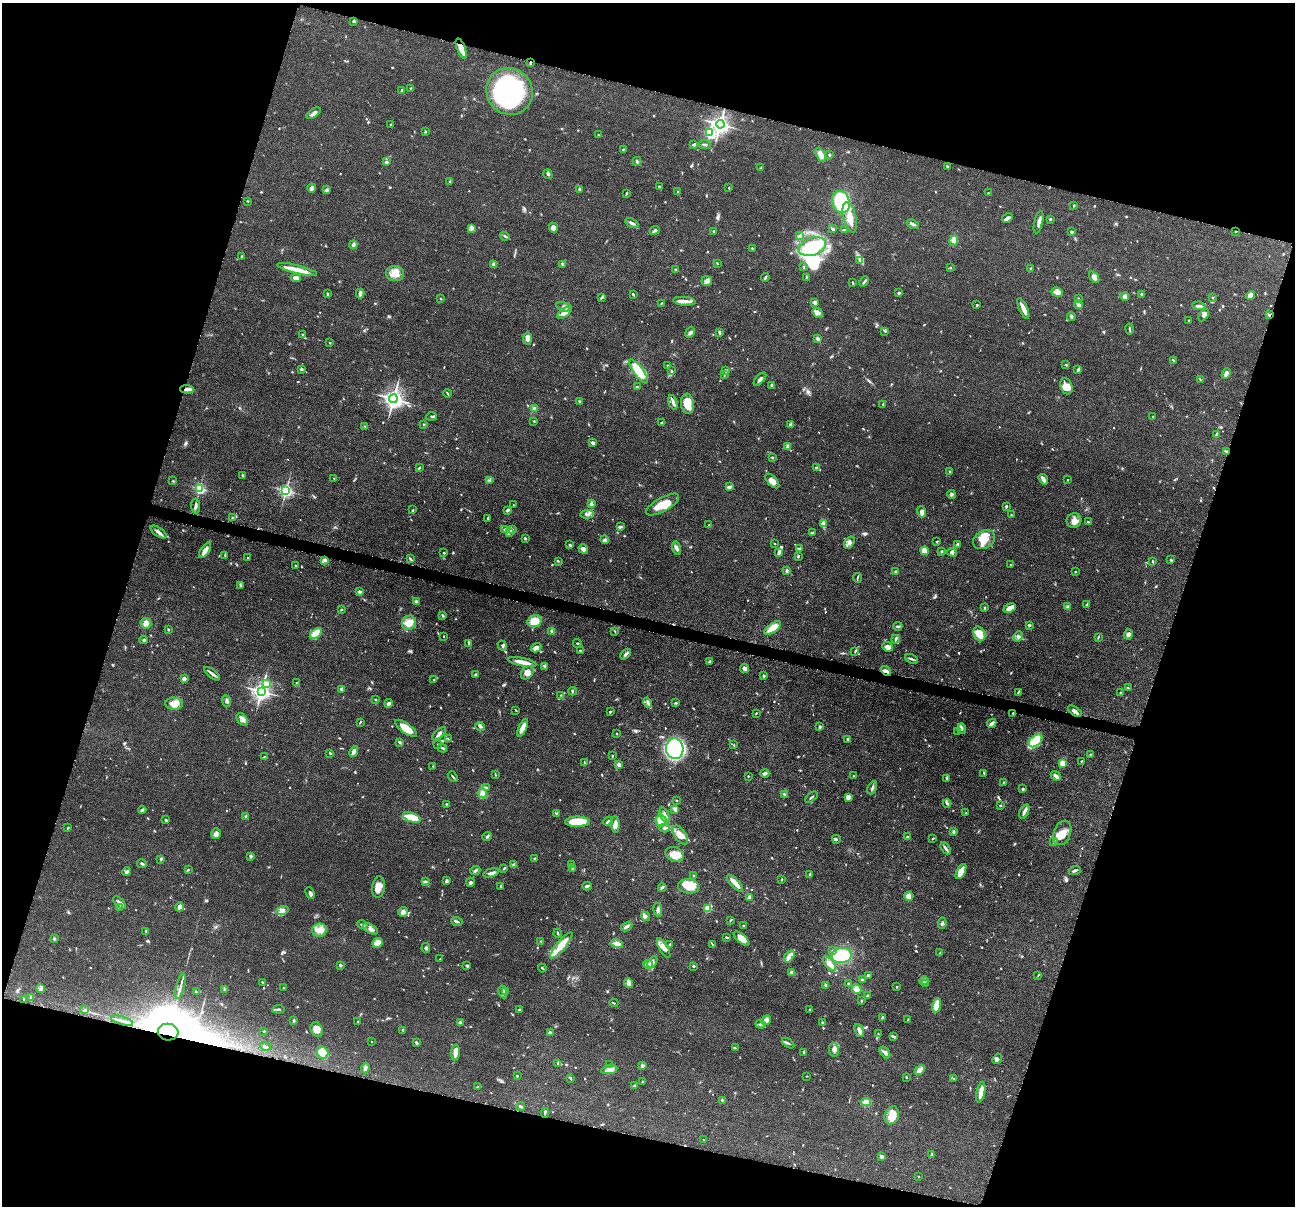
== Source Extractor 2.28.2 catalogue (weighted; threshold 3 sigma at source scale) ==
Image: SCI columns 8-5176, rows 257-5070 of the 5181 x 5200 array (HDU 1 of 3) = the unmasked area's bounding box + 8 px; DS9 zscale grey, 4 x 4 block average (1 PNG px = mean of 4 x 4 image px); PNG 1297 x 1208 px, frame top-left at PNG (2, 3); each listed source drawn as its Kron ellipse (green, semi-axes under 4 px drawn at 4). Shown black and unused: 34% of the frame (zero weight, under 4 of 8 exposures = <1% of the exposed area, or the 3 px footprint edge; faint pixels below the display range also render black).
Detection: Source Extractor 2.28.2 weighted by HDU 2 'WHT'. Background 0.0363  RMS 0.0033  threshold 0.0133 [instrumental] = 3 sigma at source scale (4.09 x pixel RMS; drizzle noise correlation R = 1.36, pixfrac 0.8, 0.05/0.05 arcsec/px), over >= 5 px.
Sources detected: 831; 3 too faint to see at this stretch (4 x 4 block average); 6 inside a brighter object's white glare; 1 cosmic-ray / hot-pixel residue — neither listed nor drawn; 18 coinciding with a brighter row at this scale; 47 inside a brighter listed object's ellipse — not listed separately; of the other 756, all 500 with FLUX_AUTO >= 1.07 (the completeness limit of this list) listed and drawn (256 fainter detections not listed), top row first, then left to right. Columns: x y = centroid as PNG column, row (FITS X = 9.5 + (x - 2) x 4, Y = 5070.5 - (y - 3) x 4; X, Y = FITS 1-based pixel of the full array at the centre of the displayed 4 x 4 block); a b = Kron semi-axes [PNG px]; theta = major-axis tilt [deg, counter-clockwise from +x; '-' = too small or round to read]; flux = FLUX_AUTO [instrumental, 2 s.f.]
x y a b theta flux
354 21 3 2 - 1.9
461 48 11 3 -68 26
530 63 3 2 - 2.5
411 88 3 2 - 1.1
402 90 2 2 - 1.9
509 91 24 22 -48 290
314 113 8 3 36 8.4
390 124 2 2 - 1.1
720 124 4 4 - 330
425 132 3 2 - 1.5
710 133 4 3 - 82
598 134 3 2 - 1.2
694 144 4 2 - 3.8
705 144 6 2 -7 3.3
623 149 3 2 - 1.1
821 155 8 4 -62 13
829 155 2 2 - 2.6
637 161 4 2 - 3.1
386 162 4 3 - 2.6
947 166 3 2 - 1.2
761 168 3 2 - 1.4
548 174 5 2 - 3
450 182 3 2 - 1.3
659 187 3 2 - 1.9
312 188 4 3 - 10
729 188 2 2 - 1.2
579 189 4 2 - 2
327 190 4 3 - 3
678 192 3 2 - 2.3
626 193 4 2 - 1.9
988 193 2 2 - 1.5
248 201 3 2 - 1.1
841 202 11 8 -71 120
1074 206 3 2 - 1.1
850 217 15 6 -75 23
1007 218 6 2 28 6.9
1050 219 3 2 - 1.9
1039 222 11 3 77 8.4
632 223 7 3 -28 5.5
913 224 6 2 -25 4.9
471 228 3 2 - 2.8
553 228 5 3 - 8.5
833 229 3 2 - 4.4
655 230 5 2 - 3
844 230 4 2 - 3.2
714 231 2 2 - 2.4
1236 231 2 2 - 1.1
1071 232 2 2 - 5.5
505 236 5 2 - 2.4
799 236 4 3 - 2.8
954 241 5 4 - 7
353 245 4 3 - 5.3
812 247 14 8 19 110
752 248 3 2 - 1.8
242 256 3 2 - 1.5
860 261 3 2 - 2
717 263 3 2 - 1.2
494 264 4 3 - 4.6
562 264 3 2 - 4
804 267 3 2 - 1.4
950 268 2 2 - 1.3
1030 268 3 2 - 2
676 269 3 2 - 1.5
297 270 20 4 -14 23
395 273 9 7 1 20
765 277 4 2 - 2.6
1094 277 6 4 -57 7.7
296 278 5 3 - 9.5
806 278 3 2 - 3
707 281 5 5 - 7.7
864 281 6 2 49 3.3
853 283 4 2 - 1.5
1057 292 6 4 -29 15
360 293 5 3 - 8.1
899 293 3 3 - 2
327 294 3 2 - 2.2
1142 294 3 2 - 3
633 295 3 2 - 1.9
1251 295 5 4 - 15
1125 296 4 3 - 11
601 297 4 2 - 2.7
1212 297 2 2 - 1.2
441 298 2 2 - 1.1
1079 298 2 2 - 1.8
684 301 11 3 -4 13
815 302 2 2 - 13
661 303 3 2 - 1.2
977 305 2 2 - 1.6
1078 305 4 2 - 12
1199 306 7 2 -6 7.4
564 307 8 4 -13 6.6
1023 309 11 3 -66 15
564 313 8 4 34 13
818 313 6 3 -36 5.1
1204 315 7 4 55 7.1
1269 315 3 2 - 2.5
1071 316 4 3 - 2.9
1189 320 2 2 - 1.5
1130 329 5 2 - 3.5
885 331 2 2 - 1.6
690 332 5 3 - 5.4
719 332 3 2 - 3.6
303 334 3 2 - 1.3
527 338 6 4 89 9.6
818 339 4 2 - 6.5
330 343 2 2 - 1.2
1173 360 4 2 - 1.6
668 365 2 2 - 1.2
1066 365 3 2 - 1.2
301 369 3 3 - 2.6
1078 369 3 2 - 4.4
726 370 3 3 - 2.5
639 371 14 5 -54 57
672 371 2 2 - 1.2
1226 373 5 3 - 8.6
725 374 3 2 - 1.6
760 379 8 3 46 4.3
1200 379 3 2 - 1.1
772 385 3 2 - 3.9
1066 386 8 6 -68 16
637 387 3 2 - 2
187 389 7 3 -2 9.3
447 393 4 2 - 1.4
393 399 4 4 - 440
580 402 3 2 - 2.9
673 402 8 3 -73 5.4
687 404 10 6 -83 26
883 404 3 2 - 1.6
534 408 3 3 - 2.9
432 416 5 2 - 2.7
1153 416 2 2 - 1.2
534 421 3 2 - 1.2
661 422 3 2 - 1.3
424 424 2 2 - 1.1
790 425 4 3 - 3.5
365 426 3 2 - 1.4
1216 434 2 2 - 1.3
592 443 3 3 - 6.1
788 446 4 3 - 3.2
1226 451 3 2 - 2.1
772 457 2 2 - 1.2
419 467 3 2 - 2.1
816 468 3 3 - 3.3
950 471 2 2 - 2.1
242 476 4 2 - 1.7
334 478 2 2 - 1.1
1043 479 6 3 -55 11
490 480 3 2 - 1.9
1067 480 2 2 - 1.2
173 481 3 2 - 1.3
772 481 9 4 -46 11
729 487 4 3 - 3.3
199 488 3 3 - 91
286 490 3 3 - 170
952 494 4 3 - 2.9
591 504 4 3 - 2.9
513 505 2 2 - 1.3
663 505 18 7 29 30
196 506 7 2 -85 4
1006 506 3 2 - 4.2
413 510 3 2 - 1.6
508 510 4 3 - 3.1
922 512 6 3 -72 8.6
587 514 7 3 3 4.8
1011 515 2 2 - 1.2
233 518 3 2 - 1.7
487 518 4 2 - 1.7
1074 521 7 7 - 11
1088 522 2 2 - 2.3
823 524 4 3 - 11
709 525 2 2 - 1.6
620 527 4 2 - 3.5
505 530 3 3 - 4.1
512 530 3 2 - 2
159 532 9 3 -35 7.8
509 533 2 2 - 1.3
812 533 3 2 - 2.4
525 538 3 3 - 1.9
605 540 4 4 - 4.2
984 540 12 8 31 31
849 542 7 4 54 6.4
937 542 4 2 - 1.4
775 544 2 2 - 1.2
958 544 3 2 - 7.1
570 545 3 2 - 2
677 548 7 3 -76 7.4
799 548 3 2 - 2.7
583 549 5 3 - 7.8
205 550 9 3 56 13
924 551 4 3 - 18
941 551 3 2 - 2.3
779 552 2 2 - 1.3
952 552 5 3 - 3.6
444 553 3 2 - 1.4
225 555 3 2 - 1.7
798 556 3 2 - 2.2
247 558 2 2 - 1.4
410 559 4 2 - 1.6
325 560 4 4 - 4.3
1171 560 3 2 - 1.8
558 561 2 2 - 1.3
1153 562 3 2 - 1.7
1010 565 2 2 - 1.1
295 566 2 2 - 1.4
787 571 4 2 - 3
1075 571 2 2 - 1.5
896 572 2 2 - 9.9
857 578 5 2 - 1.8
240 586 4 2 - 2
359 592 3 2 - 5.1
416 602 4 3 - 5.1
1087 604 4 2 - 1.8
985 607 3 2 - 1.3
1067 607 3 2 - 2.5
1010 608 6 3 25 16
341 610 3 2 - 1.5
443 616 3 2 - 2.2
534 621 7 6 - 33
146 623 5 5 - 9
409 623 7 6 - 22
1029 625 3 2 - 2.5
898 626 4 2 - 3.4
773 628 10 4 37 20
168 630 3 2 - 1.9
552 631 4 3 - 3.3
615 631 3 2 - 1.2
316 633 7 4 36 40
979 634 7 5 -64 31
1128 634 5 4 - 5.1
444 636 2 2 - 1.1
1018 636 5 3 - 3.8
1098 638 2 2 - 1.2
895 639 4 2 - 2.4
144 640 4 2 - 2.3
468 643 3 2 - 1.6
577 643 4 2 - 1.4
502 645 5 2 - 2.6
888 647 6 4 -23 8.6
536 648 5 4 - 6.5
580 651 2 2 - 1.1
855 652 3 2 - 1.3
625 654 6 3 46 4.3
912 659 7 2 -24 3.2
522 662 14 3 -12 19
709 662 4 2 - 2
545 666 3 3 - 3.2
745 668 4 3 - 8.5
886 671 6 4 -40 7
527 673 7 5 48 9.5
212 674 9 2 -38 5.6
476 674 4 2 - 1.9
764 676 3 2 - 2.1
184 679 4 3 - 5.4
434 680 2 2 - 1.1
297 683 2 2 - 1.6
266 684 2 2 - 5.8
1128 688 3 2 - 1.4
341 689 3 2 - 4
261 691 4 4 - 440
572 691 4 2 - 2
1018 692 3 2 - 1.8
1121 693 2 2 - 1.7
561 695 3 2 - 1.2
375 700 3 2 - 1.4
226 701 6 3 -68 4.1
389 703 4 3 - 6.1
648 703 5 3 - 4
676 703 3 2 - 1.9
174 704 9 6 -5 19
516 710 3 2 - 1.1
1075 711 8 3 -33 8
610 712 2 2 - 1.9
756 713 2 2 - 1.5
1013 713 2 2 - 2.3
242 719 7 4 -48 7.4
360 722 4 2 - 1.4
992 723 5 2 - 7.6
480 726 5 3 - 4.3
820 727 2 2 - 3.7
406 728 13 5 -36 31
523 728 9 3 65 15
962 729 5 3 - 3.5
958 731 3 2 - 1.8
616 733 2 2 - 1.2
439 734 8 3 44 5.4
448 739 2 2 - 1.2
847 739 2 2 - 2.3
1036 741 8 5 41 97
399 742 4 2 - 3.4
438 744 2 2 - 1.3
734 745 2 2 - 1.6
442 748 5 3 - 2.6
675 749 10 8 -86 190
354 751 5 3 - 5.8
330 753 3 2 - 1.3
1090 755 2 2 - 2.2
612 756 2 2 - 1.5
264 757 3 2 - 1.4
1081 761 3 2 - 1.4
584 762 3 2 - 1.3
1062 763 4 3 - 12
619 765 3 2 - 9.2
433 766 2 2 - 1.1
765 773 4 2 - 6.4
984 773 3 2 - 2.1
495 774 3 2 - 1.4
748 776 2 2 - 1.3
854 776 2 2 - 1.1
1056 776 5 2 - 7.4
453 777 6 2 -49 2.2
947 779 3 2 - 3.6
1003 782 3 2 - 1.2
486 788 3 2 - 2
872 788 7 2 65 4.1
1023 789 2 2 - 3
483 794 5 3 - 5
784 794 3 2 - 1.5
811 797 7 2 38 2.3
848 797 3 3 - 12
677 800 2 2 - 1.5
947 803 4 2 - 2.9
447 804 2 2 - 4.2
1000 805 2 2 - 2.3
675 809 3 3 - 5.6
142 810 4 2 - 3.5
1024 811 7 3 65 8.1
556 813 3 2 - 1.3
966 813 2 2 - 1.1
664 815 8 3 -69 7.2
246 817 3 3 - 4.4
412 818 9 4 -20 50
166 820 3 3 - 2.3
608 821 5 2 - 2.7
661 821 6 5 - 33
577 822 12 5 1 55
615 824 8 4 -82 9
68 828 3 2 - 1.3
665 828 5 3 - 3.3
953 832 4 3 - 2.6
1062 833 13 8 69 21
216 834 5 4 - 5.7
680 835 11 5 -57 18
487 836 5 2 - 2.5
907 836 4 2 - 1.8
933 838 3 2 - 1.5
836 839 4 2 - 2.3
1054 842 4 2 - 4.3
946 848 6 2 -56 4
675 854 9 7 -25 17
251 856 3 3 - 3.5
535 858 2 2 - 3
161 859 4 2 - 1.3
142 864 5 2 - 3.3
514 864 4 2 - 2.6
571 864 2 2 - 1.3
504 868 3 2 - 1.6
573 868 4 3 - 3
188 870 3 2 - 1.3
475 871 5 2 - 3.1
961 871 8 3 62 28
1075 871 6 2 20 3.9
127 872 4 3 - 4.1
491 873 8 2 15 7.2
810 874 3 2 - 2.8
694 876 2 2 - 1.8
782 880 2 2 - 1.1
446 881 4 2 - 2.1
425 882 4 2 - 2.1
471 882 4 3 - 4.9
735 883 11 3 -47 17
501 886 3 2 - 1.4
587 886 5 2 - 4.5
689 886 10 7 -7 30
378 887 11 6 82 17
662 887 4 2 - 3.6
310 893 6 3 -64 4.7
909 896 4 4 - 13
750 897 3 2 - 8.4
119 903 8 3 -45 7
179 907 4 3 - 8
119 908 3 3 - 3.5
707 908 2 2 - 56
658 910 7 3 -79 5.1
282 911 6 4 19 6.6
403 912 5 4 - 4.9
645 916 5 3 - 6.6
730 920 3 2 - 1.6
457 921 6 2 -22 2.9
942 923 6 3 82 4.1
362 925 5 3 - 3.6
744 926 3 2 - 1.3
627 927 6 3 29 4.2
371 929 8 4 -29 7.4
319 930 7 6 - 19
146 931 3 2 - 1.5
558 933 4 2 - 2.2
727 937 3 2 - 2.2
54 939 2 2 - 4
742 939 10 3 -41 16
541 941 3 2 - 1.4
377 943 5 4 - 20
617 944 6 3 -12 11
561 945 17 4 50 31
669 945 3 2 - 1.3
712 945 3 2 - 1.3
426 948 5 3 - 3.2
663 948 11 4 -59 11
832 951 2 2 - 2.1
940 953 2 2 - 1.1
789 956 7 3 53 15
842 956 10 7 9 68
440 959 3 2 - 1.1
652 962 6 3 60 5.5
648 964 5 3 - 7.6
829 964 9 3 -48 17
340 965 3 2 - 3
467 966 3 2 - 2.8
694 966 3 2 - 2.1
542 968 4 2 - 2.4
792 973 3 3 - 4.8
868 975 2 2 - 2.5
1038 975 3 2 - 1.3
862 979 2 2 - 1.5
924 981 5 2 - 2.9
262 982 2 2 - 1.4
629 983 5 3 - 11
848 983 2 2 - 1.3
926 984 2 2 - 2
826 985 3 2 - 5.6
180 986 13 2 76 7
897 987 2 2 - 1.3
41 988 2 2 - 1.3
284 988 4 2 - 1.4
225 989 3 3 - 2.3
857 989 5 4 - 13
506 991 4 3 - 3.5
196 992 2 2 - 1.2
503 992 6 2 -79 5.3
868 996 2 2 - 3.1
31 997 2 2 - 1.1
24 999 3 2 - 2.3
861 1001 2 2 - 1.3
614 1003 4 2 - 1.5
936 1005 7 3 76 28
278 1009 6 2 6 3.1
85 1010 3 2 - 1.9
519 1010 3 2 - 1.8
810 1010 3 2 - 2.8
882 1018 4 2 - 2.9
908 1019 4 2 - 1.1
766 1020 5 4 - 11
122 1021 11 2 -18 6.5
294 1021 3 3 - 1.9
358 1021 2 2 - 1.4
823 1022 3 2 - 1.7
460 1023 3 3 - 3
760 1024 5 3 - 3.4
317 1029 7 6 - 12
403 1030 3 2 - 1.9
859 1030 7 3 -70 9.1
263 1031 3 2 - 1.1
168 1032 10 8 -6 11000
550 1033 3 3 - 7.9
878 1034 3 2 - 1.1
894 1036 4 2 - 4.5
371 1041 2 2 - 1.1
416 1043 3 2 - 3.6
788 1043 7 2 -34 3.3
265 1046 5 2 - 3
735 1048 2 2 - 1.3
834 1050 7 5 -80 7.5
803 1052 3 2 - 1.4
885 1052 7 3 -52 5
322 1053 6 5 - 45
456 1053 8 4 86 11
997 1059 5 2 - 3.9
558 1064 3 2 - 1.3
610 1065 3 2 - 2.3
642 1066 3 3 - 3.6
365 1068 5 3 - 4.9
609 1070 8 4 9 9.2
920 1070 6 4 47 10
517 1076 2 2 - 1.6
807 1076 2 2 - 1.2
906 1077 3 2 - 1.2
571 1078 2 2 - 2.7
954 1079 3 2 - 1.2
642 1082 2 2 - 1.3
635 1085 4 2 - 2.1
478 1087 3 2 - 2
981 1092 11 3 79 22
722 1100 3 2 - 3.4
866 1102 5 3 - 14
521 1106 5 2 - 3.1
545 1113 5 2 - 2
892 1115 9 7 69 16
703 1140 2 2 - 1.3
932 1155 4 2 - 3
882 1156 3 3 - 4
918 1176 2 2 - 1.4
Overlapping masked pixels (flux is a lower limit): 10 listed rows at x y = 461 48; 530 63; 1236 231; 1269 315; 187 389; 1226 451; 886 671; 1075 711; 1013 713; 168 1032
Diffuse or blended objects may show on this block-average render without a row.